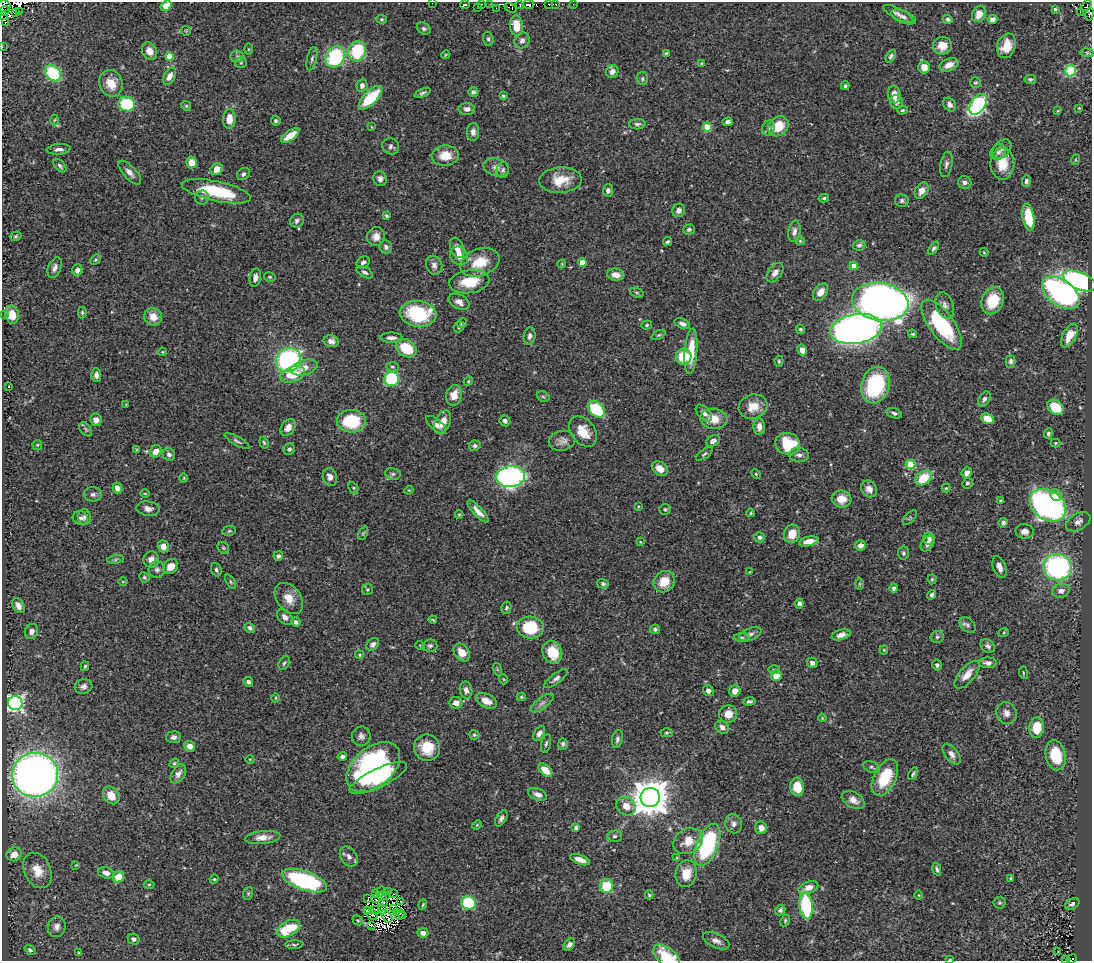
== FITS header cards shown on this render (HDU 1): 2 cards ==
NAXIS1  =                 1090
NAXIS2  =                  959

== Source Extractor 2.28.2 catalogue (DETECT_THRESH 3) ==
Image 1090 x 959 px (HDU 1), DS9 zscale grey, 1 PNG px = 1 image px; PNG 1094 x 963 px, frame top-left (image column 1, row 959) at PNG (2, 2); each listed source drawn as its Kron ellipse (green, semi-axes under 4 px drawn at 4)
Background 0.446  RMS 0.023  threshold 0.0679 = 3 sigma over >= 5 px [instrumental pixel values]
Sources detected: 456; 18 with non-positive FLUX_AUTO (blend fragments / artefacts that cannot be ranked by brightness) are neither listed nor drawn; the other 438 listed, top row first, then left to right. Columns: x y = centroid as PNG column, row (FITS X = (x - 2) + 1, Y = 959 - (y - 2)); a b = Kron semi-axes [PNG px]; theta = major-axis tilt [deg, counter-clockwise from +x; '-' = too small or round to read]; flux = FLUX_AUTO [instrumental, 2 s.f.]
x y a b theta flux
432 3 2 2 - 3.7
481 4 3 2 - 5.7
490 4 3 2 - 1.7
528 4 6 3 -11 95
549 4 3 3 - 54
556 4 3 2 - 22
573 4 2 2 - 0.99
465 5 4 3 - 64
520 5 4 3 - 46
3 6 7 5 2 40
166 6 6 4 37 25
1086 6 6 2 55 6.3
478 8 2 2 - 10
496 8 2 2 - 8
511 8 6 4 -25 37
1055 9 4 4 - 2.2
4 11 6 2 31 38
19 11 2 2 - 3.7
1080 12 3 2 - 6.2
15 13 4 3 - 12
898 14 16 5 -27 6.5
979 14 8 6 62 18
1090 14 6 3 79 3.9
3 16 3 2 - 10
903 17 13 6 -22 6.2
381 19 5 4 - 2
948 19 5 4 - 3.3
993 19 5 4 - 8.3
5 23 2 2 - 140
516 26 10 6 -83 25
424 29 7 5 -32 3.4
186 31 5 5 - 1.7
488 39 7 5 -71 3.1
522 40 8 7 - 6
942 46 9 9 - 19
1006 46 12 9 70 27
2 47 3 2 - 3
249 49 6 4 90 1.8
150 51 9 7 -62 16
357 51 10 8 74 86
666 53 3 3 - 1.8
1087 53 7 3 -9 1.8
445 55 4 2 - 1.3
169 56 4 4 - 28
237 56 6 6 - 3.8
891 56 7 4 61 3.8
335 57 11 9 58 140
312 59 12 5 77 4.1
241 63 5 5 - 2.6
701 63 3 2 - 1.3
949 65 10 6 24 14
924 67 6 6 - 15
612 71 7 6 - 9
1070 71 5 5 - 130
53 73 9 7 -45 90
169 76 9 5 60 11
642 79 6 5 - 2.9
1030 79 6 4 8 3.2
111 83 13 11 -71 25
975 83 5 5 - 2.2
362 86 6 5 - 7.7
845 86 4 3 - 2.3
473 92 5 4 - 4.3
422 93 9 4 21 3.3
894 94 9 6 -83 13
503 96 3 3 - 2.7
370 98 15 6 45 68
896 102 7 6 - 6.9
127 104 8 7 - 80
978 104 11 7 56 270
950 105 7 5 -57 7
186 106 5 4 - 1.8
1079 108 3 3 - 1.2
467 109 8 6 -3 6.3
903 110 5 4 - 2.3
1058 111 4 3 - 1.4
229 119 10 6 88 20
54 120 5 3 - 1.6
276 121 5 4 - 2.9
728 122 5 4 - 5.6
637 124 8 5 3 4.1
778 126 11 9 40 34
372 127 4 2 - 1.1
708 127 4 4 - 52
768 128 7 6 - 4.4
473 132 9 6 -89 7
290 136 11 4 36 25
391 146 8 8 - 5.2
59 149 12 5 5 6.8
1002 149 11 7 45 7.6
998 152 8 7 - 5.3
445 156 13 10 4 26
1075 160 5 3 - 1.4
191 162 6 5 - 19
946 164 13 6 79 5.5
1002 164 16 12 -90 29
60 166 8 5 -47 4.6
496 167 13 8 -16 8.9
216 169 6 5 - 14
503 170 8 6 83 3.9
130 173 15 6 -47 9.2
243 174 7 5 41 4.3
380 179 7 6 - 6.4
560 180 21 13 4 34
1026 181 6 4 87 3.9
965 182 7 6 - 5.9
608 190 6 5 - 5.2
216 191 35 10 -12 89
921 191 9 6 59 11
202 197 7 7 - 4.9
824 198 5 4 - 2.5
902 201 7 6 - 3.9
679 210 7 6 - 8.4
387 216 4 3 - 2.4
1028 217 13 6 -81 51
297 221 7 6 - 4.9
689 229 6 5 - 3.6
794 231 11 6 82 7.2
16 236 6 4 16 2.4
376 237 9 9 - 12
800 241 4 4 - 1.7
667 242 4 3 - 2.8
859 245 6 5 - 4.1
386 247 6 6 - 4.4
457 248 11 6 -68 13
934 248 7 4 56 3.5
984 252 4 3 - 1.4
459 256 10 8 -49 12
95 260 6 4 44 2.1
363 262 7 5 30 4.6
480 262 20 13 20 41
582 262 4 4 - 21
562 264 4 4 - 1.4
434 265 10 8 -70 7.3
854 266 4 4 - 14
55 268 10 6 69 6.6
77 270 6 5 - 7.9
365 272 9 5 -29 4.6
775 273 11 6 54 9
616 275 8 6 -9 13
270 277 6 4 -13 2.5
255 278 9 5 80 8.5
1080 281 17 8 -23 320
469 282 20 11 9 47
821 292 9 6 55 15
637 293 7 4 -18 2.8
1061 293 21 13 -36 470
993 301 14 10 67 52
459 302 11 7 -30 9.7
880 302 28 19 -9 1000
945 305 13 8 -71 9.1
82 312 6 4 -90 2.3
4 314 3 3 - 1.7
418 314 18 12 -7 110
12 315 9 7 -78 23
153 317 9 8 - 19
462 323 5 4 - 2.3
682 324 8 5 -24 6.9
647 325 5 4 - 2.3
942 325 30 12 -54 140
459 327 5 4 - 2.5
800 329 5 4 - 2.2
856 329 26 14 10 1100
913 334 4 3 - 2.1
658 335 7 4 26 2.4
530 336 9 6 83 6.2
1069 336 13 6 62 23
391 338 11 5 -1 8
331 341 8 6 -13 6.5
406 348 11 8 -31 56
802 350 5 4 - 12
691 351 23 6 85 38
162 352 4 3 - 1.5
684 357 8 8 - 40
288 360 13 11 32 250
779 361 5 4 - 2.6
1011 361 7 5 -89 4.1
392 367 6 4 -3 2.5
304 368 13 7 15 15
293 374 13 7 18 39
96 375 7 5 -87 5.4
392 379 7 7 - 120
468 381 5 4 - 2
875 385 19 14 74 130
9 386 2 2 - 0.98
454 395 10 7 76 20
543 397 7 4 -29 2.4
984 399 8 5 59 5
126 404 4 2 - 1
753 407 14 12 18 26
1055 407 9 6 -38 39
596 409 10 7 -43 81
704 413 10 6 -47 7.5
894 413 8 5 -17 4.7
714 419 13 10 -7 26
987 419 7 5 -25 29
96 420 6 6 - 8.1
351 421 14 11 -1 79
505 421 6 5 - 4.3
443 422 13 7 65 20
436 425 12 5 -40 8.1
288 427 9 6 53 14
759 427 8 5 -88 10
86 429 8 5 -52 2.9
583 432 17 11 -51 26
1048 434 5 4 - 3.8
237 441 14 4 -29 4.3
562 441 13 10 12 9.7
713 441 7 5 28 7.3
264 443 6 4 -71 2.5
1055 443 5 4 - 1.9
788 444 12 10 -13 76
37 445 5 4 - 1.9
475 446 6 5 - 3.8
289 449 6 5 - 3.7
137 450 3 3 - 1.5
156 451 6 5 - 13
169 454 6 6 - 5.3
705 454 10 4 37 3.4
799 455 10 7 -4 6.7
911 464 5 4 - 65
660 469 9 6 -36 15
967 473 6 4 66 8.8
393 474 8 6 -12 3.6
756 474 5 3 - 1.4
330 477 9 7 -71 8.9
511 477 14 10 5 410
184 478 5 3 - 1.4
924 478 9 6 32 45
967 483 5 5 - 2.9
117 488 5 5 - 9.2
353 488 6 4 -62 2.8
946 488 4 4 - 1.8
869 489 9 7 -56 10
409 490 4 3 - 1.3
145 493 5 3 - 1.2
93 494 9 7 1 5.1
1056 495 6 5 - 13
842 499 10 8 -7 21
1000 501 4 3 - 1.8
1048 505 20 14 -34 520
638 507 4 2 - 1.2
148 509 12 7 -7 7.6
665 509 6 5 - 3.3
478 511 14 4 -46 10
751 513 4 3 - 2
459 515 4 4 - 1.7
85 517 8 6 -86 5.3
80 518 8 7 - 5.2
910 518 9 4 47 2.3
1078 522 13 8 30 8.6
1003 523 5 4 - 4.6
229 531 7 5 12 2.2
1025 531 9 7 -4 8.9
363 533 7 4 64 2.2
792 534 9 8 - 23
760 537 5 5 - 4.8
929 539 6 5 - 4.4
809 541 10 4 13 13
640 542 4 3 - 1.1
927 544 8 5 56 8
860 545 6 5 - 8.2
163 546 6 5 - 11
223 548 6 5 - 2.4
903 553 6 5 - 3.4
278 556 5 4 - 4.7
115 559 8 4 9 2.8
151 559 8 8 - 12
171 566 8 6 40 19
1000 567 11 6 -70 11
1057 567 14 13 - 270
157 570 8 8 - 5.6
216 570 7 5 -67 3.6
749 572 3 2 - 0.92
144 577 5 5 - 2.5
932 579 5 4 - 2.3
123 582 5 3 - 1.3
231 582 8 3 -60 2.2
664 582 11 10 - 32
603 584 5 5 - 3.6
859 584 6 4 90 1.9
894 588 4 4 - 4
367 590 5 5 - 2.5
1061 591 9 7 16 8.7
931 595 5 4 - 3.6
289 598 17 12 -52 22
799 604 5 4 - 5.9
18 606 8 5 -59 9.5
506 608 6 5 - 3
285 617 9 6 -45 7.4
433 620 4 2 - 1.7
296 622 5 4 - 5.8
968 625 9 6 -43 4.2
250 628 5 4 - 4.3
530 628 13 11 -3 74
655 629 5 5 - 3.2
31 631 8 6 66 7.8
1004 632 5 3 - 1.6
750 634 12 6 23 6
841 635 9 5 17 7.7
742 637 8 4 0 3
937 637 7 6 - 3.2
373 644 7 5 47 5.5
420 645 5 3 - 1.4
430 646 7 6 - 3.8
988 646 8 6 -40 5.4
884 650 4 4 - 1.4
552 652 11 9 -69 39
462 653 10 7 -53 20
359 655 4 4 - 2
284 663 7 5 60 2.9
812 663 5 5 - 6.8
988 663 9 5 -3 7.4
937 665 5 4 - 3.6
85 666 5 3 - 2.4
497 669 6 4 -72 2
774 669 6 4 0 2.4
1023 673 6 3 -82 1.5
967 675 17 7 50 17
776 676 5 5 - 19
503 679 5 3 - 1.2
556 679 14 5 37 6
248 682 5 4 - 4.3
83 686 9 7 16 6.1
466 690 8 6 -79 7.9
708 691 6 5 - 7
735 691 6 5 - 12
521 697 4 4 - 2.1
275 698 4 3 - 1.3
486 701 11 7 -26 17
749 702 6 4 9 3.9
15 703 7 7 - 500
456 703 6 6 - 11
542 703 13 5 37 6.9
1006 713 11 10 - 9.1
728 714 9 8 - 16
822 718 4 3 - 1.3
722 727 7 6 - 6.9
1037 728 10 7 87 42
539 733 8 5 60 6.1
667 733 6 4 1 2.4
474 735 5 5 - 2.5
361 736 10 9 - 7
173 737 7 6 - 5.6
617 739 9 5 79 4.5
546 744 9 4 79 3.6
563 744 5 5 - 4.5
189 746 5 5 - 13
427 748 13 13 - 36
951 754 12 6 -53 8.1
1056 755 15 10 -79 54
342 756 4 3 - 4.1
250 759 4 3 - 1.1
174 763 5 4 - 2.2
373 767 31 19 40 300
871 767 8 5 -19 3.6
545 770 8 5 -43 18
178 774 10 6 57 7.9
913 774 7 4 61 3.1
35 775 23 22 - 1100
378 778 31 9 26 68
885 778 19 11 63 63
797 787 9 7 -83 29
538 794 10 5 -21 7.7
111 795 10 7 -52 21
650 798 10 9 - 4100
853 800 12 7 -30 11
626 806 10 8 -40 18
501 818 9 5 59 4.9
734 824 10 8 -81 7.1
477 825 5 4 - 1.6
576 827 4 4 - 4.4
761 828 6 6 - 10
614 836 7 5 1 3.7
263 838 18 6 5 13
688 841 15 12 29 26
707 845 22 10 68 190
14 854 8 6 24 16
349 856 11 8 -55 8.2
677 858 4 2 - 1.4
580 860 10 4 -20 13
76 865 4 3 - 1.1
937 869 6 3 -71 3.1
37 870 18 13 -65 28
106 873 8 5 -14 8.3
686 874 13 10 78 27
118 877 6 5 - 24
1011 878 4 4 - 1.5
214 879 5 4 - 1.8
304 881 24 9 -19 230
149 884 5 3 - 1.5
607 886 7 6 - 54
808 887 10 6 19 14
381 891 5 2 - 0.91
388 892 3 2 - 1.3
248 893 6 5 - 2.6
376 894 3 2 - 0.82
393 894 2 2 - 1.3
649 895 4 3 - 2.3
919 895 5 3 - 1.2
383 896 4 3 - 1.6
386 896 3 2 - 0.48
368 898 4 3 - 3.2
376 899 3 2 - 0.56
401 901 3 2 - 1.1
383 902 3 2 - 2.1
468 903 7 6 - 97
1000 903 6 6 - 2.6
1072 904 8 5 26 4.8
423 905 5 4 - 1.9
806 906 13 7 -85 110
382 909 5 3 - 1
393 909 4 3 - 0.43
367 910 3 3 - 2.6
375 910 5 2 - 2.4
780 910 5 4 - 3.5
396 912 3 2 - 0.86
371 914 7 5 -47 0.52
400 915 5 2 - 1.2
402 915 3 2 - 2.3
387 916 7 2 -53 1.5
358 920 5 4 - 2
785 921 6 4 65 2.3
371 926 3 3 - 2.5
57 927 10 8 74 9.4
288 929 13 7 29 70
423 933 5 4 - 7.3
134 939 6 5 - 4.5
716 941 14 7 -24 8.8
294 945 9 4 0 2.7
569 945 7 5 47 6.6
30 950 6 4 -37 3.5
1058 952 3 2 - 0.99
79 953 4 3 - 2.3
667 957 16 9 -38 61
950 959 4 2 - 1.2
1072 959 5 2 - 3.5
1065 960 2 2 - 7.3
At the frame edge (FLAGS 8, measured only in part): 11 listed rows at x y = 432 3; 3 6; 166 6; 4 11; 1090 14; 3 16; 2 47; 667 957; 950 959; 1072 959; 1065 960
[18 non-positive-flux detections neither listed nor drawn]